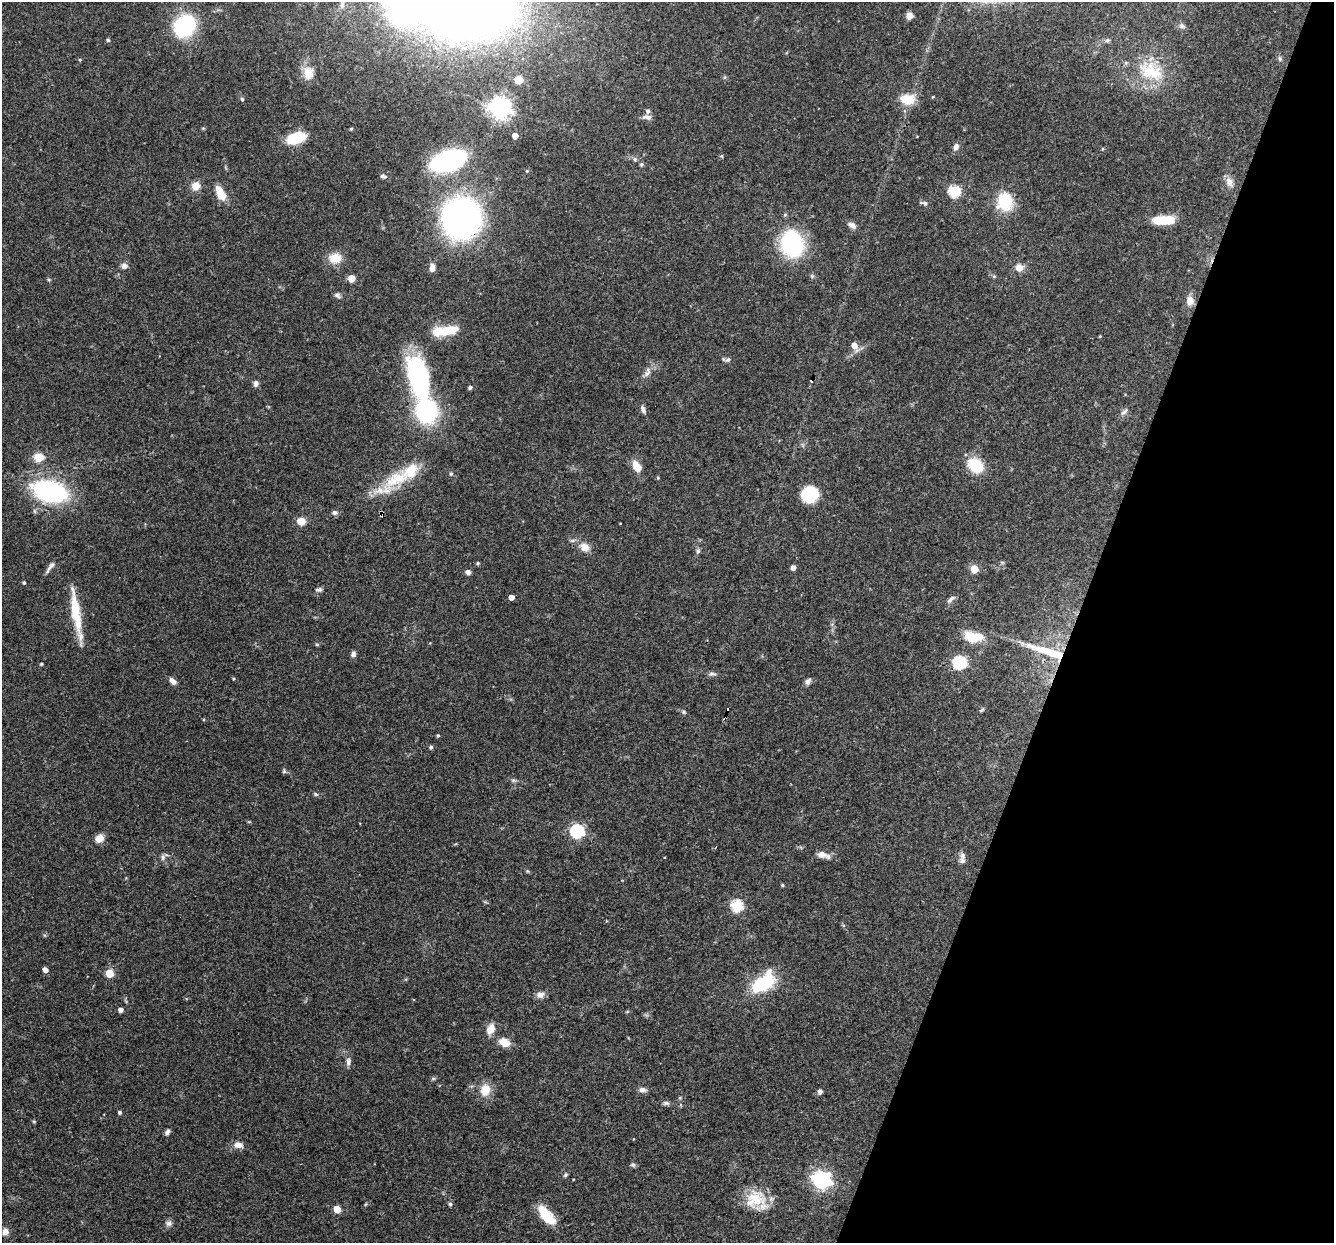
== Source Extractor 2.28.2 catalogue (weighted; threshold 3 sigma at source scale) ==
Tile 8 of 4 x 4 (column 4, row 2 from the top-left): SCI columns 3999-5330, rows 2739-3979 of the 5330 x 5347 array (HDU 1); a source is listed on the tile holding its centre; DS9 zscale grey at full resolution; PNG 1336 x 1245 px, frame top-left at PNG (2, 2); no overlay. Shown black and unused: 19% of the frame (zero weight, under 3 of 4 exposures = <1% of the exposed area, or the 3 px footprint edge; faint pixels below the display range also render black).
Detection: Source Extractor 2.28.2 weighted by HDU 2 'WHT'; one run over the whole footprint, this tile lists its part. Background 0.0579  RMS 0.0032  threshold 0.0146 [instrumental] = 3 sigma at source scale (4.5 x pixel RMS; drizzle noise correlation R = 1.50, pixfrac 1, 0.05/0.05 arcsec/px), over >= 5 px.
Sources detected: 138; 3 inside a brighter object's white glare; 4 cosmic-ray / hot-pixel residue — not listed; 4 inside a brighter listed object's ellipse — not listed separately; the other 127 listed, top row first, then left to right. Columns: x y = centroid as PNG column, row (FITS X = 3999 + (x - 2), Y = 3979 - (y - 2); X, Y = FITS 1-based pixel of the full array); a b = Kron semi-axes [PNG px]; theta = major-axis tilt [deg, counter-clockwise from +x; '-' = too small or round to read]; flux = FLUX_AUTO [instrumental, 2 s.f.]
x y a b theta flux
467 4 71 57 4 480
342 5 10 6 90 1.4
909 16 8 7 - 1.6
184 26 17 14 41 38
1182 26 9 6 -16 0.86
108 40 4 4 - 0.54
1107 40 6 5 - 0.56
1280 58 7 5 -71 0.65
80 60 4 4 - 0.37
1151 71 40 23 -27 16
308 73 16 12 -83 4.9
519 80 6 6 - 5.1
242 99 6 4 -45 0.41
907 99 16 11 -2 7
500 108 8 7 - 230
648 111 6 5 - 0.95
647 117 14 6 -2 1.3
351 129 3 3 - 0.38
515 136 4 4 - 3
296 138 16 9 17 14
956 147 8 6 72 1.6
721 156 5 4 - 0.39
635 159 6 5 - 0.69
448 160 24 13 21 67
641 164 5 5 - 0.59
527 171 4 4 - 0.33
383 176 8 5 -13 0.79
1229 182 14 9 -65 2.3
196 186 10 9 - 3.4
954 191 6 6 - 30
220 193 17 8 -64 5.8
1005 202 17 14 -89 15
924 203 11 5 -13 0.81
462 218 22 21 - 180
1164 220 21 8 2 11
852 225 10 6 -28 1.6
792 244 22 17 -76 40
335 258 16 12 -2 5.1
124 266 7 7 - 1.5
432 268 11 7 84 1.8
1019 268 9 8 - 2.7
994 276 6 4 -18 0.45
351 278 5 5 - 5.7
49 280 5 4 - 0.41
337 295 9 7 -44 0.9
1190 301 11 8 -84 2.6
446 331 31 12 5 9.7
1100 336 3 3 - 0.29
854 345 7 6 - 2.7
728 360 8 6 22 0.94
647 372 16 8 66 2
418 378 55 23 -77 47
256 383 8 6 79 1.1
470 387 5 4 - 0.79
643 409 11 5 -69 1.1
1124 412 13 5 42 1.1
39 458 13 11 6 4
975 465 16 12 -41 12
637 466 13 8 -60 4.2
451 474 6 5 - 0.53
396 479 55 18 29 15
50 491 28 16 -15 57
809 494 17 15 32 13
334 512 8 6 -2 0.97
301 521 9 8 - 3.6
584 547 14 11 -37 3.2
698 551 7 6 - 0.74
1002 562 6 4 -19 0.38
478 563 5 4 - 0.37
50 567 17 5 53 1.4
793 567 4 4 - 1.9
974 569 5 5 - 8.9
468 572 5 5 - 1.2
24 582 4 4 - 0.52
319 590 9 6 6 0.85
511 597 4 4 - 2
950 599 13 5 45 1.1
76 613 61 9 -81 11
973 637 23 12 -5 7.7
317 644 5 3 - 0.36
1046 651 64 9 -18 13
353 654 7 6 - 0.93
959 663 6 6 - 43
41 664 4 3 - 0.37
712 674 11 5 -9 0.91
172 681 10 6 -46 1.5
808 682 9 6 60 1.1
982 710 8 4 38 0.46
684 712 6 4 -89 0.47
438 735 4 4 - 0.35
431 747 5 4 - 0.58
284 771 6 5 - 0.56
513 780 8 5 -6 0.7
315 794 6 5 - 0.6
577 831 6 6 - 50
99 838 9 8 - 3
821 854 12 8 -8 2.5
962 855 10 7 -78 1.3
163 857 8 6 76 0.94
782 885 4 3 - 0.45
737 906 6 6 - 32
45 970 4 4 - 2
109 973 5 5 - 9.6
763 983 23 13 28 20
540 995 11 8 15 1.7
121 1010 4 4 - 1.5
490 1029 14 9 67 2.9
504 1042 11 7 -21 4.8
348 1062 11 6 85 1.3
433 1079 6 4 0 0.48
485 1090 16 12 74 4.8
643 1090 10 6 -6 1.3
820 1092 5 4 - 1.5
666 1103 9 5 -7 0.82
120 1112 4 4 - 0.64
34 1121 5 3 - 0.33
167 1132 8 5 51 0.89
238 1145 11 7 -7 2.4
633 1165 7 6 - 0.63
565 1175 6 4 48 0.5
821 1180 7 7 - 130
755 1200 28 24 18 10
450 1204 5 5 - 0.57
337 1209 5 5 - 6.1
547 1217 21 15 -45 6.9
169 1223 9 8 - 1.1
5 1232 8 7 - 1.8
Overlapping masked pixels (flux is a lower limit): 5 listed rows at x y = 462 218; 584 547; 1046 651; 959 663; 755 1200
Isophote crosses this tile's border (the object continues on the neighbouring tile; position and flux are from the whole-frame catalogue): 2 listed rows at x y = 467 4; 342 5